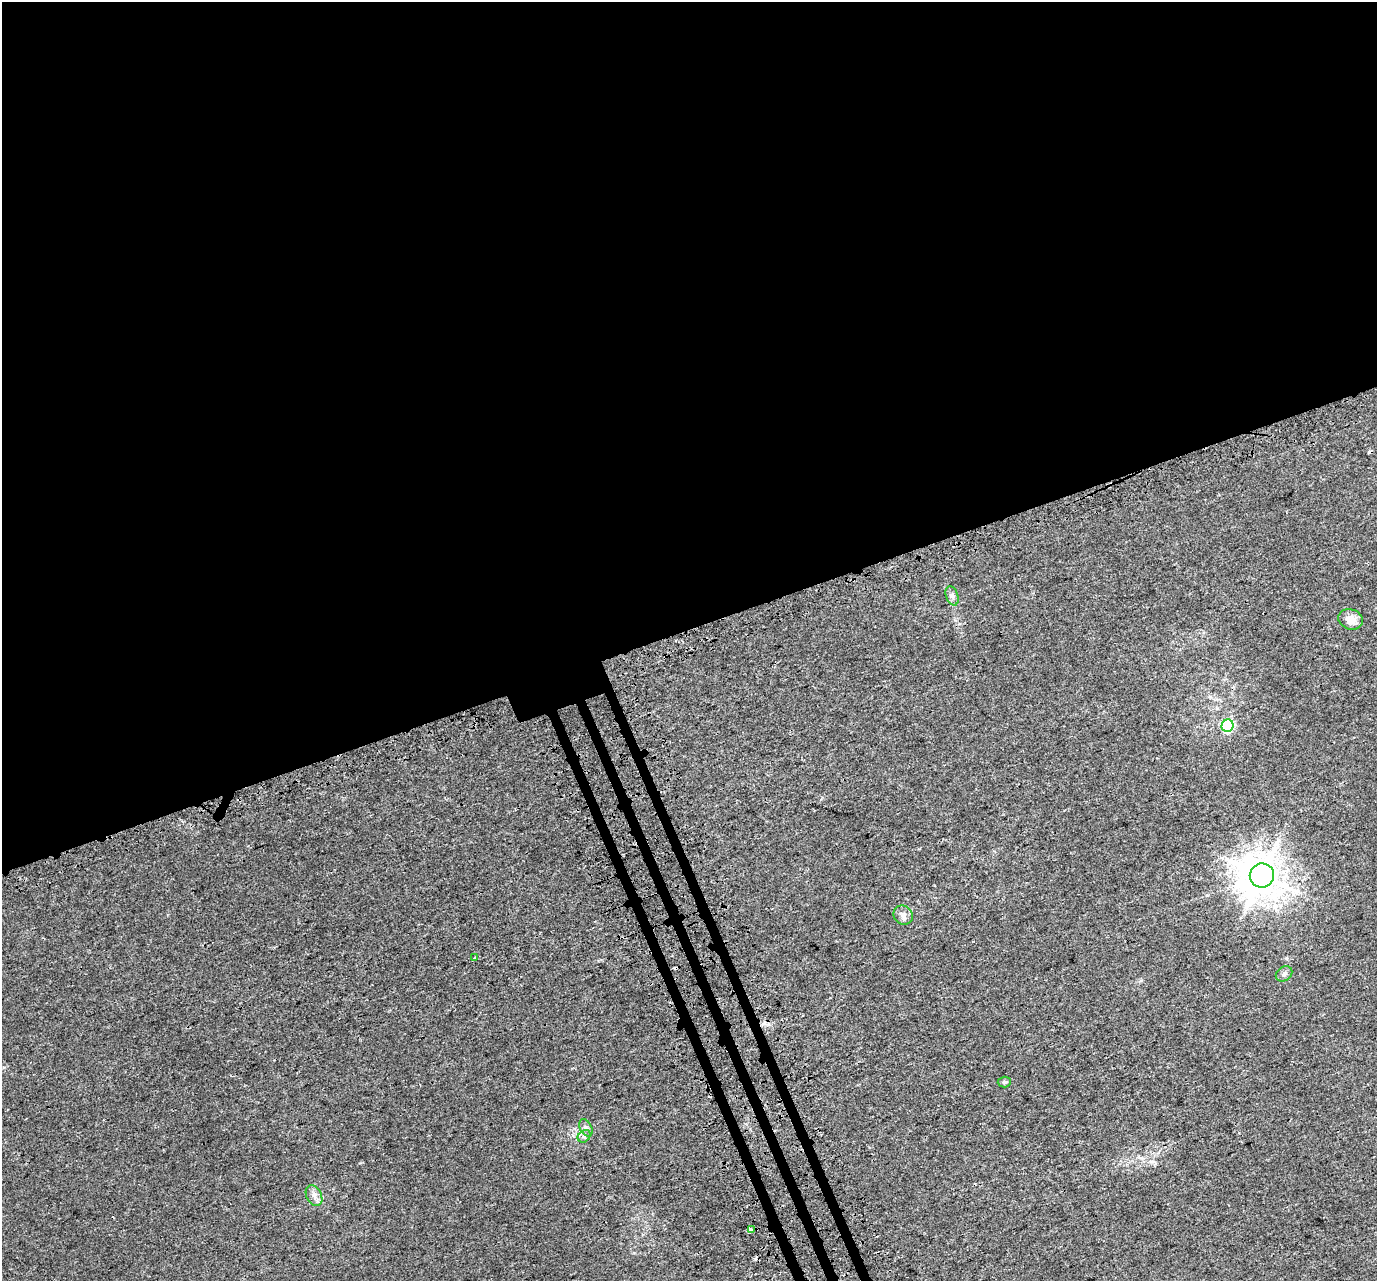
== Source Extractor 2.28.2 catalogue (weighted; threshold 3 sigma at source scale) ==
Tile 2 of 4 x 4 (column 2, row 1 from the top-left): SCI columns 1451-2825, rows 4000-5278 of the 5654 x 5495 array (HDU 1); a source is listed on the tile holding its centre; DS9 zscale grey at full resolution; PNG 1379 x 1283 px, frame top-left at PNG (2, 2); each listed source drawn as its Kron ellipse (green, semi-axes under 4 px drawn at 4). Shown black and unused: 51% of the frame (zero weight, under 3 of 4 exposures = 6% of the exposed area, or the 3 px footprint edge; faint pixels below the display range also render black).
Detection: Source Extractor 2.28.2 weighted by HDU 2 'WHT'; one run over the whole footprint, this tile lists its part. Background 0.00395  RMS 0.0025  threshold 0.0112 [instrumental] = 3 sigma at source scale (4.5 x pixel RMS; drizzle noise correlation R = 1.50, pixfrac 1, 0.0396/0.0396 arcsec/px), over >= 5 px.
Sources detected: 14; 2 cosmic-ray / hot-pixel residue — neither listed nor drawn; the other 12 listed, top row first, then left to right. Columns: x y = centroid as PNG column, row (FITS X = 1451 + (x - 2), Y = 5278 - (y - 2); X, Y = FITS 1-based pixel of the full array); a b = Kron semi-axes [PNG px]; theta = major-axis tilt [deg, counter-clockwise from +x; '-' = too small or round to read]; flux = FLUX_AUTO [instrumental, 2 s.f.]
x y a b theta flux
952 596 10 6 -70 0.83
1351 619 12 10 -18 2.6
1228 726 6 6 - 29
1262 875 12 12 - 610
903 915 10 9 - 1.3
474 958 4 3 - 1.4
1284 974 9 7 35 0.8
1004 1082 6 5 - 0.42
586 1128 9 6 -61 0.8
584 1136 7 5 44 0.67
314 1196 11 7 -63 1.2
751 1230 3 3 - 1.1
Unlisted compact peaks at least as high as the median listed source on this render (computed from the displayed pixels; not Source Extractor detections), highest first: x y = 360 1163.